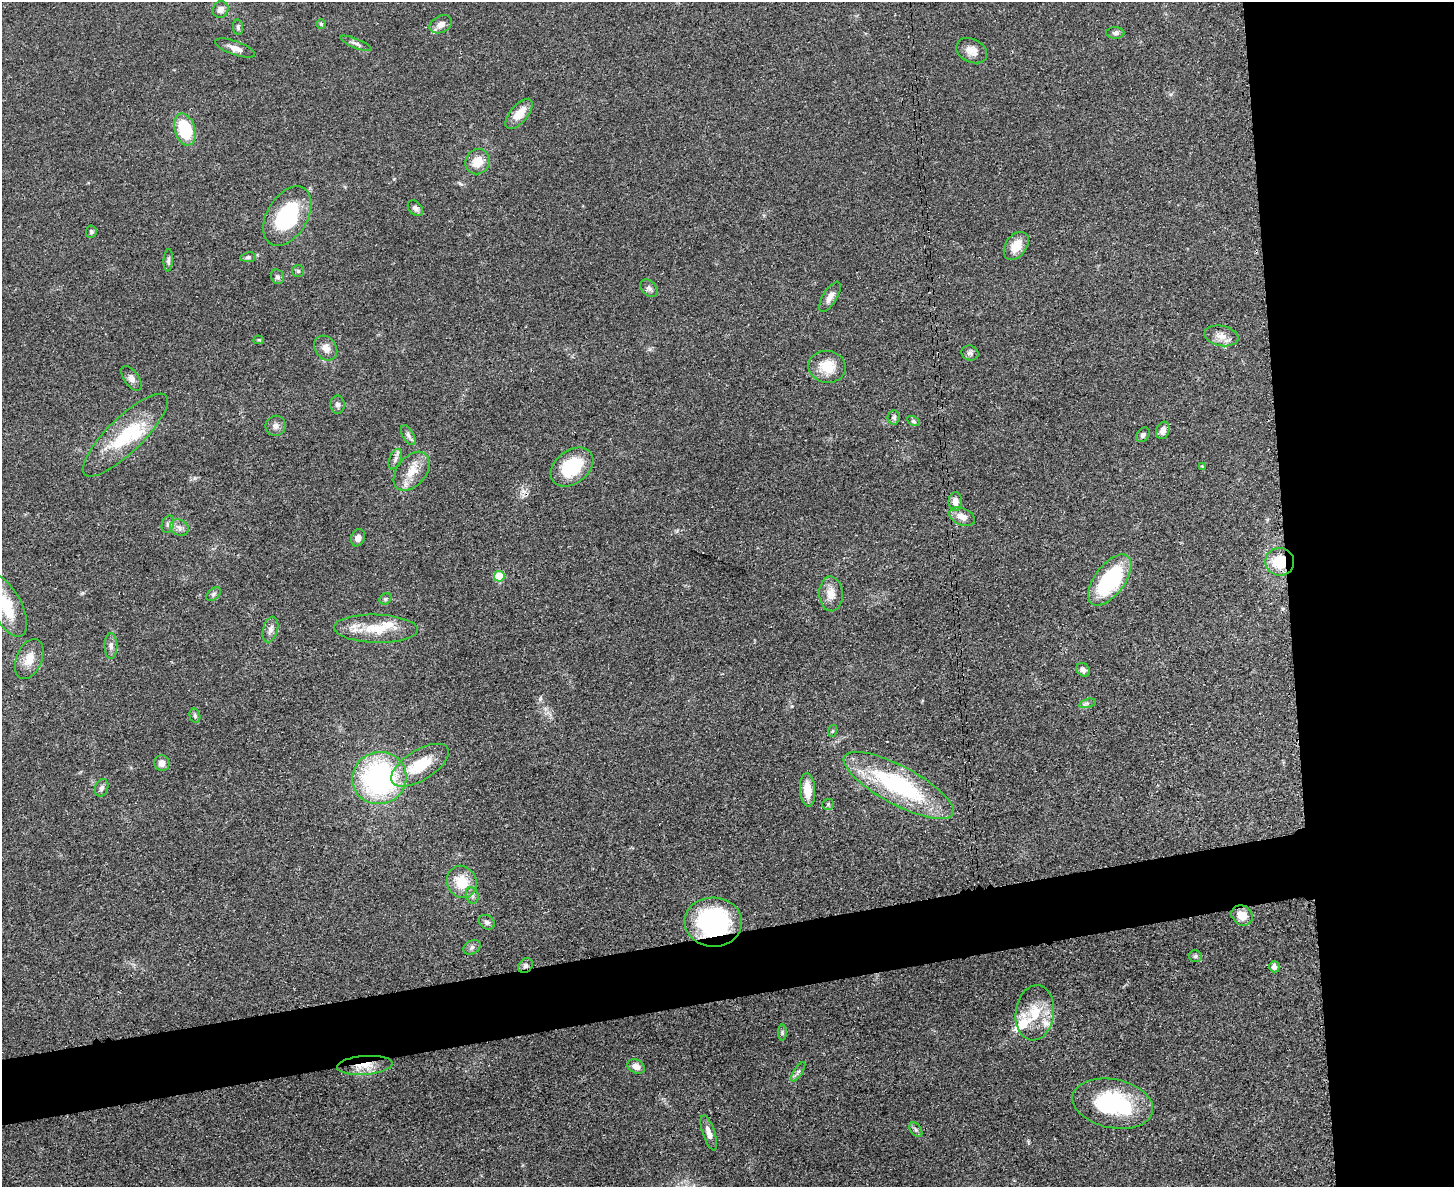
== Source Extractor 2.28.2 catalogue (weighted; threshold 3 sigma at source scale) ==
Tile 6 of 3 x 4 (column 3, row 2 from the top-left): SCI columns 3045-4496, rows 2383-3567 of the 4749 x 4765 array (HDU 1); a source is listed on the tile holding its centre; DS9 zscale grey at full resolution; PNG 1456 x 1189 px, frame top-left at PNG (2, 2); each listed source drawn as its Kron ellipse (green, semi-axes under 4 px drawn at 4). Shown black and unused: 16% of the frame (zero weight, under 3 of 4 exposures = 2% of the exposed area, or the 3 px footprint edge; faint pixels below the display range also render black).
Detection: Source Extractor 2.28.2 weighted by HDU 2 'WHT'; one run over the whole footprint, this tile lists its part. Background 0.0457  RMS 0.0051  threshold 0.023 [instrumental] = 3 sigma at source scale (4.5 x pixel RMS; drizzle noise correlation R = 1.50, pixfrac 1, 0.05/0.05 arcsec/px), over >= 5 px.
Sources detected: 88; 5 inside a brighter listed object's ellipse — not listed separately; the other 83 listed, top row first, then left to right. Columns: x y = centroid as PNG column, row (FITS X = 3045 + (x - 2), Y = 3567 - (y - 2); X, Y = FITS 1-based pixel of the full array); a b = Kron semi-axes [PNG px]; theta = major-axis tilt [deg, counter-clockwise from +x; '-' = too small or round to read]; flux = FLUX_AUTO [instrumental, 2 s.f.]
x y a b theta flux
220 9 8 7 - 2.8
321 24 5 4 - 0.63
441 24 12 8 26 3.1
238 27 8 5 -80 1
1115 33 9 6 -2 1.4
356 43 17 4 -22 1.9
235 48 21 7 -19 3.9
972 51 16 11 -26 4.7
519 114 18 8 49 7.5
185 129 16 10 -74 25
478 162 13 12 - 7.8
415 208 9 6 -47 1.8
287 216 32 20 59 42
91 232 6 5 - 1.1
1016 246 15 10 54 8.4
248 257 7 5 8 1.1
168 260 11 4 86 1.4
298 271 6 6 - 0.87
277 277 7 6 - 1.4
649 288 10 7 -47 1.8
830 297 17 7 58 3.7
1221 336 17 10 -11 4.8
259 340 5 4 - 0.62
326 348 13 10 -53 4
970 353 8 7 - 1.7
827 367 19 16 -10 12
132 378 14 7 -54 2.5
337 405 9 7 -87 1.6
894 417 7 6 - 1.2
914 421 7 4 -28 0.86
276 426 10 10 - 2.8
1163 430 9 6 73 2.7
125 435 56 17 44 29
408 435 11 5 -61 1.7
1143 435 8 6 49 1.7
395 459 11 6 66 1.9
1202 466 4 4 - 0.43
572 467 23 16 37 25
412 471 22 14 51 9.4
955 501 9 7 -88 3.4
962 517 13 8 -23 4.5
168 524 9 6 71 1.5
179 527 10 7 -25 2.6
358 538 9 7 68 2.9
1280 562 14 13 - 16
499 576 5 5 - 18
1110 580 30 15 53 46
214 594 8 5 41 1.2
831 594 17 11 -87 6.1
385 599 6 5 - 0.86
6 606 34 15 -63 18
376 629 42 14 -2 17
270 630 13 7 74 2.5
111 646 13 6 -89 2.2
29 659 21 12 67 7.5
1083 670 7 6 - 2.3
1087 703 8 4 14 1.1
195 716 7 5 -74 1.1
832 731 6 4 70 0.59
162 763 8 7 - 2.7
420 765 33 15 32 21
379 778 27 26 - 99
899 785 61 19 -28 69
102 788 9 6 70 1.8
807 790 17 7 -86 8
828 804 6 5 - 0.8
462 882 16 14 -63 13
472 895 8 6 -74 1.6
1242 915 11 9 -37 5.9
487 922 8 6 -35 1.8
713 922 29 24 -3 75
472 947 9 6 30 1.6
1195 956 6 6 - 1
526 966 8 6 45 1.6
1274 967 5 5 - 2.4
1035 1013 28 19 83 16
782 1033 8 4 90 0.87
365 1065 28 9 4 9.3
636 1066 9 6 -28 3.7
798 1072 11 4 56 1.4
1113 1104 41 24 -11 49
916 1130 8 5 -54 1.2
709 1133 18 6 -72 3.6
Overlapping masked pixels (flux is a lower limit): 4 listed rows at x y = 1280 562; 713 922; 526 966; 365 1065
Isophote crosses this tile's border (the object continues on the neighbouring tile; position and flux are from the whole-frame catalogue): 1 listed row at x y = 6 606